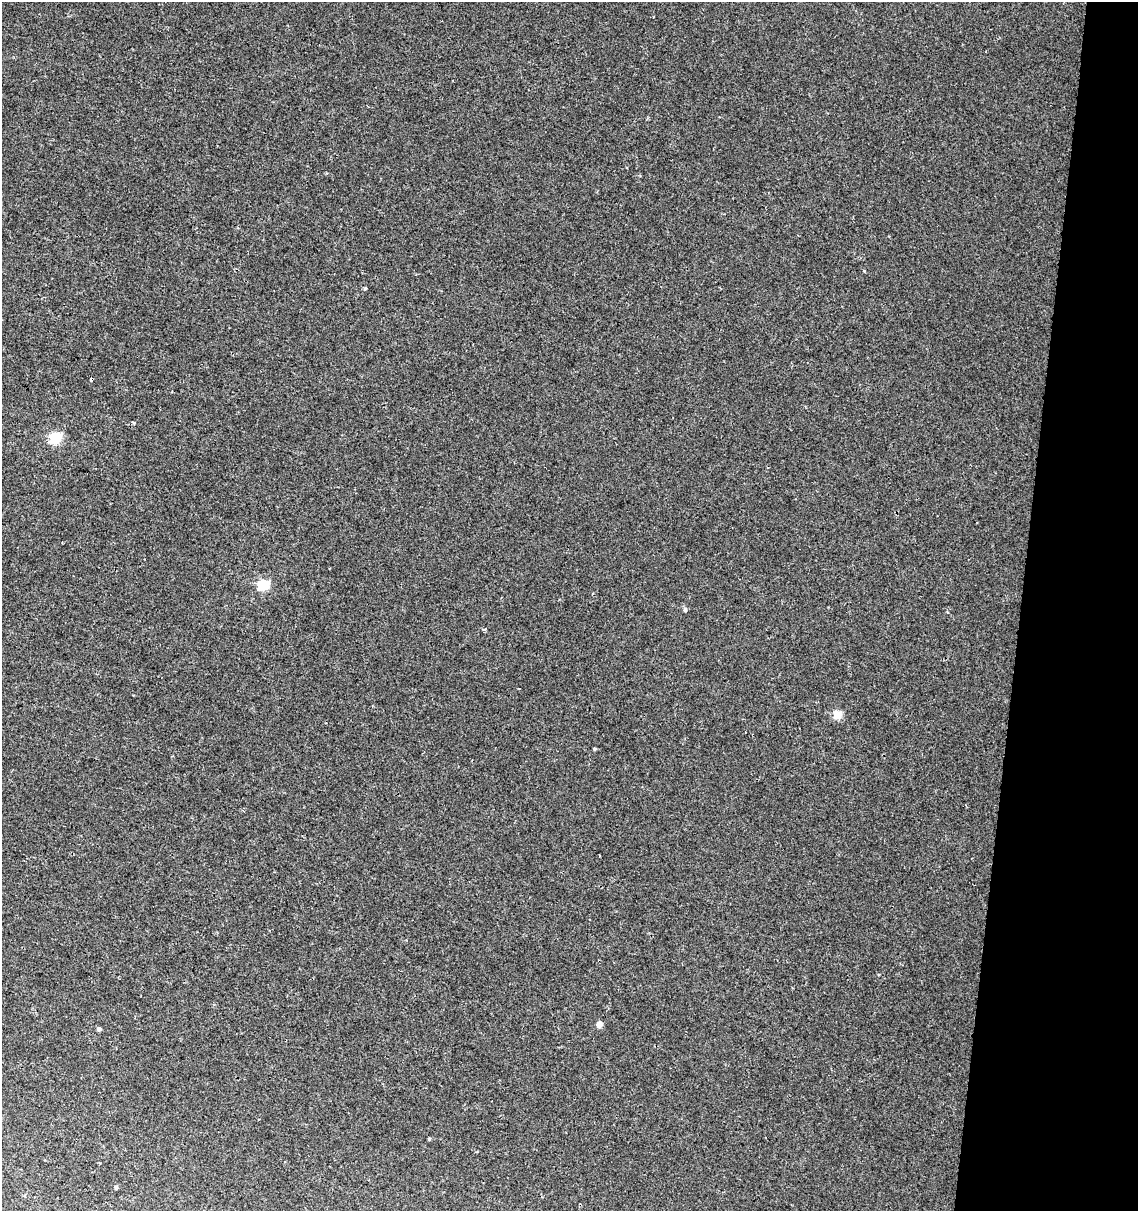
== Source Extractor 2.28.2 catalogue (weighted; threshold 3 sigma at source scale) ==
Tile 8 of 4 x 4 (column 4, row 2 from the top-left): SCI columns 3636-4771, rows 2428-3636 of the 5057 x 4845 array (HDU 1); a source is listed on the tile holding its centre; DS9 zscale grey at full resolution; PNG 1140 x 1213 px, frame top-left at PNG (2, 2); no overlay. Shown black and unused: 10% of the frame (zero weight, under 2 of 3 exposures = <1% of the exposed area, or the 3 px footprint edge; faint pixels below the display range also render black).
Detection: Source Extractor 2.28.2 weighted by HDU 2 'WHT'; one run over the whole footprint, this tile lists its part. Background 0.0117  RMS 0.0051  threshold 0.0231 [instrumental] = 3 sigma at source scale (4.5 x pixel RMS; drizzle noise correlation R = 1.50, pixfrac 1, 0.0396/0.0396 arcsec/px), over >= 5 px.
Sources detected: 14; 1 cosmic-ray / hot-pixel residue — not listed; the other 13 listed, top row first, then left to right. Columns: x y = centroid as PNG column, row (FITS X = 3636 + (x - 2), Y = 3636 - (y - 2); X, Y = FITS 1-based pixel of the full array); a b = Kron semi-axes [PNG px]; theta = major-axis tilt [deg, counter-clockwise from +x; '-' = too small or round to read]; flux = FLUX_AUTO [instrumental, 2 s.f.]
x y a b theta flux
864 271 3 3 - 1.7
365 288 3 3 - 0.92
134 423 3 3 - 1.4
55 438 5 5 - 48
263 585 5 5 - 40
685 610 5 5 - 0.63
484 629 3 3 - 1.4
837 715 5 5 - 17
595 749 4 3 - 0.68
599 1024 7 6 - 2.2
99 1029 4 4 - 1.5
429 1139 5 4 - 0.52
116 1187 5 4 - 0.79